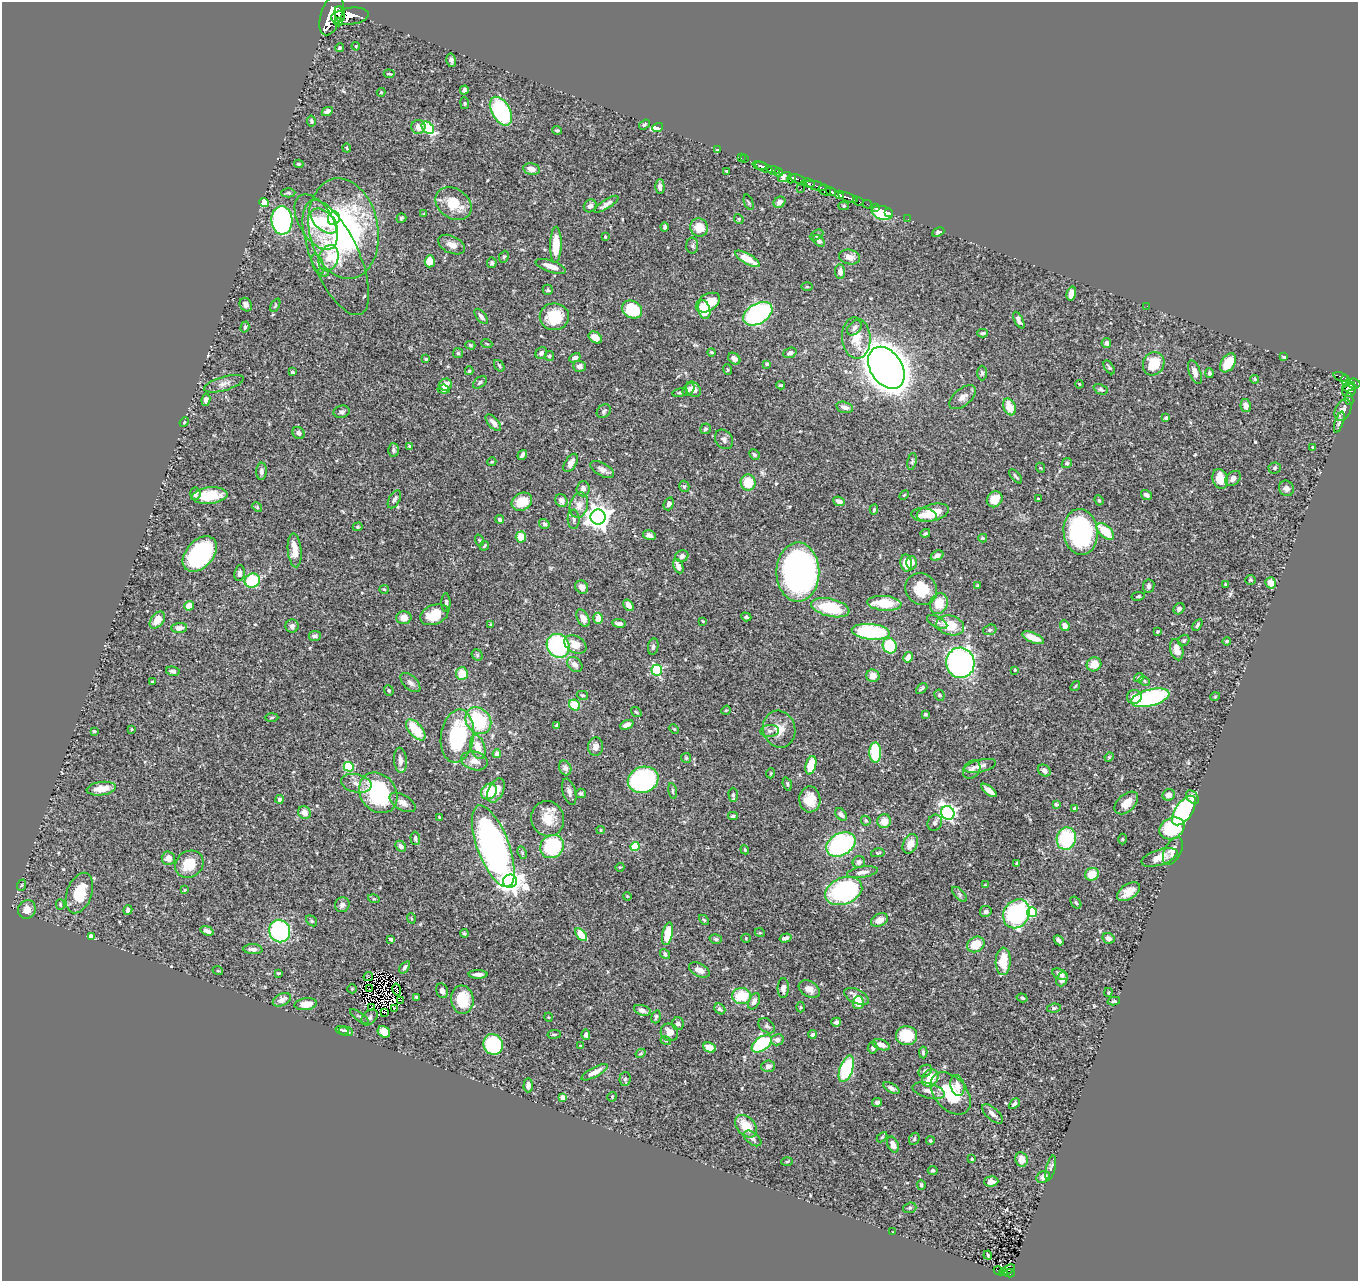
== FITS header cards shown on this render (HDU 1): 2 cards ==
NAXIS1  =                 1356
NAXIS2  =                 1279

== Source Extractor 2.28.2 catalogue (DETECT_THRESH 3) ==
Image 1356 x 1279 px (HDU 1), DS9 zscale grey, 1 PNG px = 1 image px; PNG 1360 x 1283 px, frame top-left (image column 1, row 1279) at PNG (2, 2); each listed source drawn as its Kron ellipse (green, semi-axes under 4 px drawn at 4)
Background 0.5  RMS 0.02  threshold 0.0611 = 3 sigma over >= 5 px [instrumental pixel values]
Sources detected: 530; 6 with non-positive FLUX_AUTO (blend fragments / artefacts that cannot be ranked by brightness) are neither listed nor drawn; of the other 524, the 500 brightest by FLUX_AUTO listed and drawn (24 fainter detections omitted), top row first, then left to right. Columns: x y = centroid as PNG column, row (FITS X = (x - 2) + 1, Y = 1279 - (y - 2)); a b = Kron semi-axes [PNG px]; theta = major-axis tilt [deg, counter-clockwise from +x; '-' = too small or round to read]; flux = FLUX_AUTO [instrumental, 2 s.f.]
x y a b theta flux
340 14 8 5 -82 1500
331 15 21 10 71 5400
350 16 19 8 7 2400
339 22 4 4 - 280
356 46 4 3 - 1.2
340 48 4 4 - 2.1
451 60 7 4 -80 4.4
389 74 5 3 - 1.6
464 90 4 4 - 3.6
381 92 4 4 - 1.3
465 103 6 3 -82 1.3
327 111 6 4 28 5.6
501 111 16 9 -60 150
311 121 6 4 -79 2.4
644 124 6 4 35 2
418 127 7 7 - 11
658 127 6 3 17 62
428 128 7 5 -42 87
557 130 5 3 - 2.1
347 148 4 3 - 1.3
718 149 4 3 - 8.4
741 158 2 2 - 12
745 159 2 2 - 5.5
299 164 5 3 - 1.8
760 165 7 3 -18 220
764 167 9 4 -23 610
532 169 8 5 -11 9.8
773 170 6 3 -8 480
727 171 4 3 - 1.5
779 172 4 3 - 180
785 177 7 4 28 290
791 179 5 4 - 170
798 179 8 3 -17 190
808 183 6 4 -14 360
816 186 11 4 -15 220
660 187 7 4 -89 5
801 188 2 2 - 9.2
825 190 6 5 - 940
831 191 5 3 - 320
288 193 7 4 1 2.3
839 195 4 3 - 350
848 198 10 3 -18 590
858 201 6 3 -26 100
749 202 8 2 -69 1.1
779 202 6 5 - 7.1
264 203 5 4 - 45
453 204 19 14 -34 36
606 204 14 4 33 6.6
867 204 4 2 - 37
590 206 7 6 - 6.3
844 206 5 4 - 1.8
875 207 3 2 - 7.1
889 212 3 2 - 6.5
882 213 11 6 -12 110
424 214 4 3 - 1.3
334 218 7 6 - 38
401 218 5 4 - 2.2
739 219 5 4 - 1.5
908 219 2 2 - 3.5
282 220 14 10 -85 300
324 221 16 9 -41 25
316 222 31 16 -59 62
665 227 4 3 - 2.7
699 227 9 8 - 23
343 229 51 34 -79 320
938 232 6 3 24 2.8
816 235 7 4 29 2.3
605 237 4 3 - 1.6
819 241 7 4 -44 3.8
451 245 14 8 -25 10
556 245 18 5 89 32
692 246 8 6 -89 3.3
504 257 6 4 66 2.2
850 257 10 7 -13 10
329 258 13 9 71 17
336 258 62 23 -66 82
747 259 14 5 -29 28
430 261 6 5 - 18
492 263 5 5 - 2.1
318 264 10 5 -68 4.7
551 266 16 5 -19 11
323 272 5 3 - 1.2
840 272 7 5 -85 7.8
807 287 5 3 - 1.4
548 290 5 5 - 2.1
1071 294 7 4 75 12
708 303 13 8 31 37
246 305 7 5 -58 5.6
275 305 7 4 64 1.6
1147 306 2 2 - 2.1
632 309 10 8 -30 56
704 310 9 6 -74 44
758 314 16 10 30 210
481 316 9 4 -52 4.7
554 317 14 13 - 45
1019 320 9 4 -62 4.8
245 327 5 4 - 1.8
854 328 9 6 49 6.4
983 333 5 4 - 2.7
595 338 7 5 -37 11
856 338 21 14 -85 28
1106 343 5 5 - 4.3
487 344 5 3 - 1.3
470 345 5 4 - 1.7
712 352 4 4 - 1.8
458 353 5 5 - 1.9
541 353 6 5 - 4.3
790 353 7 5 20 4
549 356 5 4 - 1.6
1284 357 3 3 - 2
575 358 6 4 28 3.9
426 359 3 2 - 1.4
734 359 7 5 -38 6.9
1228 363 10 6 55 32
767 364 3 3 - 3.3
1154 364 12 10 62 38
499 366 6 3 -54 2.1
579 366 6 5 - 5.7
1109 367 7 4 -56 2.2
886 368 23 16 -56 2700
727 369 5 3 - 1.4
469 371 4 4 - 2
292 372 3 3 - 1.8
1195 372 12 5 -69 9.3
982 373 7 4 90 2.6
1209 373 5 4 - 2.6
1341 377 8 3 -22 84
1255 379 4 3 - 1.8
1345 380 5 3 - 68
480 382 8 5 39 3.2
224 384 20 7 16 8.2
1079 384 4 3 - 1.2
1354 384 6 5 - 320
445 385 6 6 - 11
781 385 4 3 - 1.9
1349 387 7 3 23 220
444 389 6 4 -6 4.8
693 389 8 6 -49 10
1101 389 7 4 -24 2.9
688 390 7 5 49 4.5
1349 391 7 6 - 240
680 393 7 3 9 1.7
962 397 16 8 39 8.3
1349 399 6 3 -82 29
206 400 6 4 82 6.2
1246 406 6 5 - 7.6
845 407 8 5 -13 6.4
1009 407 9 6 -67 21
1343 410 12 7 64 8.6
604 411 8 6 42 3.3
342 412 8 6 11 4.3
1166 418 3 3 - 2
184 422 5 4 - 1.4
1339 422 11 4 72 3.9
493 423 10 5 -48 7.2
705 429 5 5 - 3
298 433 6 5 - 3.8
724 439 10 8 -53 5.3
409 446 4 4 - 1.5
1313 447 3 3 - 1.3
393 450 6 5 - 3
754 454 6 4 -46 2.6
522 455 5 3 - 3.5
912 461 8 4 79 2.4
492 462 4 3 - 1.3
571 463 10 5 59 6
1067 463 5 5 - 3
1041 468 5 3 - 1.2
1275 468 6 5 - 2.6
602 469 13 6 -29 6.6
261 471 8 5 87 5
1016 476 8 3 -50 2.5
1233 478 9 6 43 6.3
1220 479 10 7 -71 22
748 482 8 7 - 37
684 486 6 5 - 2.7
1286 488 8 7 - 6.4
583 489 7 6 - 4.9
195 494 6 5 - 4.2
210 495 18 8 5 38
904 495 6 3 45 1.3
1146 495 6 4 -35 5.4
394 499 10 5 60 4.1
995 499 8 7 - 17
1038 499 4 3 - 1.4
561 500 7 6 - 5.5
1099 500 5 4 - 2.1
839 501 6 4 -23 6.5
522 502 11 8 29 27
669 504 6 5 - 4.8
579 505 13 9 74 10
257 507 5 4 - 1.8
874 509 5 3 - 2.1
933 513 16 8 14 34
924 515 13 7 -7 10
598 517 7 7 - 1200
500 519 4 4 - 3.3
574 519 9 6 -88 4.4
544 524 5 4 - 4.4
358 527 5 4 - 1.7
1105 531 11 6 -43 36
1081 532 23 17 -83 210
925 533 5 3 - 1.7
649 535 6 4 -14 5.2
521 537 5 5 - 18
983 538 4 3 - 1.5
479 540 6 3 -70 1.5
484 546 5 3 - 1.6
295 550 17 7 -85 20
200 554 20 13 48 220
682 556 6 5 - 5.7
937 556 7 4 27 5.8
906 563 8 6 -79 20
912 563 6 5 - 8.7
678 566 7 4 -66 9.4
798 572 30 21 -90 530
239 573 8 5 82 5.5
1250 580 5 4 - 1.8
252 581 8 7 - 78
1271 583 6 5 - 12
1226 584 3 2 - 1.1
977 586 3 3 - 1.7
1149 586 7 5 81 4.2
582 587 7 6 - 7.9
384 589 5 4 - 1.6
921 589 16 15 - 35
1138 596 6 4 11 2
446 603 9 4 -89 3.8
884 603 17 7 -4 42
939 604 10 8 68 26
628 605 6 4 -54 10
189 606 5 4 - 15
830 608 19 8 -13 62
1179 609 6 5 - 4.2
434 615 15 9 21 38
746 617 5 4 - 3
404 618 8 6 1 10
583 618 9 5 -62 11
598 618 5 5 - 11
157 620 9 6 53 17
703 621 3 3 - 1.1
937 622 11 5 -26 4.3
619 623 7 3 -7 4
491 624 4 3 - 1.3
950 625 14 9 -14 34
1197 625 6 4 59 2.4
292 626 6 6 - 4.6
1065 626 5 4 - 8.4
179 628 8 5 4 6
990 630 7 5 20 2.5
871 632 19 7 -6 150
1157 632 3 3 - 1.5
315 636 6 5 - 3.4
1033 638 11 5 -23 14
1184 640 6 5 - 2.2
1227 641 4 4 - 2.7
575 645 12 8 -30 16
558 646 12 11 - 150
890 646 8 7 - 64
653 647 8 5 81 3.4
1177 650 11 6 -75 13
477 655 6 5 - 2.2
908 657 5 4 - 10
960 663 15 14 - 390
1094 664 7 7 - 16
575 665 9 6 -45 6.5
657 670 5 5 - 140
1015 670 4 3 - 1.4
173 671 7 4 -11 3.9
462 674 6 6 - 22
873 676 7 6 - 8.3
1139 677 5 4 - 2
1144 681 6 4 -26 1.8
152 682 3 3 - 1.8
410 683 12 6 -43 5.7
1075 686 5 3 - 1.3
922 688 6 4 43 2.4
389 691 5 4 - 2.6
582 695 6 4 -15 2
939 695 6 5 - 2.5
1134 697 7 7 - 13
1215 697 5 3 - 1.1
1150 698 19 8 14 220
575 705 6 5 - 37
726 710 5 4 - 1.5
636 712 5 3 - 1.8
925 714 4 3 - 2.2
272 717 7 3 2 1.6
478 721 14 12 -50 84
627 725 7 4 23 7.9
557 726 4 3 - 2.7
132 729 4 3 - 1.4
674 729 5 3 - 1.2
779 729 19 16 -75 20
416 730 13 6 -49 42
94 731 3 3 - 1.6
770 731 9 6 6 4.5
457 736 27 16 82 120
478 747 12 7 -74 19
595 747 9 7 87 7.2
875 752 10 6 -89 93
497 754 4 4 - 9.8
1109 757 4 4 - 1.4
686 758 5 5 - 1.8
400 760 12 6 -85 7.3
474 761 13 9 -15 12
811 765 9 5 75 34
980 766 16 6 14 8
349 767 5 4 - 79
565 768 7 6 - 5.5
972 770 10 7 49 6
1044 771 7 5 -34 5.6
771 773 5 3 - 1.4
643 780 15 13 20 270
356 783 15 9 -12 11
787 784 7 4 -71 2.1
101 789 14 6 8 18
989 790 9 4 -39 9.7
496 791 13 7 64 17
672 791 8 3 -80 1.8
489 792 8 7 - 42
569 792 13 6 -75 6.5
378 793 22 17 -53 130
581 793 5 4 - 2.7
733 795 7 4 -89 2.8
1169 795 6 6 - 6
1192 797 7 5 -49 6.6
279 799 4 4 - 6.3
810 799 13 10 -88 20
403 802 14 7 -30 8.8
1126 803 14 8 43 15
1056 804 4 3 - 2
1075 808 4 3 - 8.2
1184 810 17 8 56 220
304 812 7 6 - 12
948 813 7 6 - 340
841 814 7 4 -51 4.5
733 816 5 3 - 2.6
440 817 3 2 - 1.3
548 819 18 16 -74 27
866 821 5 4 - 2.5
884 821 7 6 - 15
935 823 8 6 68 4.2
1172 828 13 10 28 83
601 830 4 4 - 1.5
415 838 6 4 -87 3.2
1066 839 11 9 76 87
1123 839 5 3 - 1.4
841 844 15 11 28 190
910 844 10 7 66 12
401 846 6 4 -46 4.4
493 846 43 16 -69 630
552 846 12 11 - 93
635 846 4 4 - 53
745 850 4 3 - 1.4
1173 851 15 8 64 12
522 853 6 4 -64 2
878 853 7 4 10 1.9
1159 857 19 7 18 16
168 858 6 6 - 11
859 862 6 6 - 4.2
1017 863 4 2 - 1.5
189 864 15 13 36 30
620 867 4 3 - 1.2
862 872 15 5 9 6.9
1092 874 7 6 - 20
510 881 7 6 - 860
22 885 6 3 69 1.3
985 885 3 3 - 1.2
184 890 4 4 - 1.3
844 891 19 13 21 240
1128 892 13 7 33 14
79 893 21 12 70 41
959 894 9 4 -46 3.2
627 896 4 3 - 1.1
374 899 6 3 -17 1.6
1076 902 7 4 -52 2.5
60 904 5 4 - 1.6
342 905 7 7 - 5
27 909 10 8 60 11
128 910 5 4 - 3.9
986 911 6 5 - 3.7
1032 912 5 5 - 69
1016 914 15 12 60 160
411 918 5 3 - 1.2
704 920 6 3 -44 1.7
879 920 9 6 26 12
312 921 6 4 -40 2.2
207 931 7 4 -18 5.8
280 931 11 10 - 160
464 933 4 4 - 1.8
760 933 5 3 - 1.2
668 934 11 5 78 32
581 935 7 4 -48 26
91 936 4 4 - 5.5
746 938 4 4 - 1.4
786 938 6 3 17 4.2
1108 938 6 5 - 5.1
391 939 4 3 - 2.8
716 939 6 4 -15 2.3
1059 940 5 3 - 4
976 944 9 7 32 28
253 949 9 5 -3 5.3
665 954 5 4 - 3
1003 961 14 7 88 30
405 967 7 4 53 3.7
699 970 11 6 -26 8.4
218 971 5 3 - 1.3
279 973 4 3 - 1.3
478 974 9 4 0 5.2
1060 974 8 5 -25 6.2
368 977 5 2 - 1.7
1062 979 7 5 67 8.2
783 988 10 5 88 5.6
352 989 5 4 - 1.6
369 989 4 2 - 1.4
397 989 6 2 -76 1.5
809 989 11 7 -30 8.7
442 991 7 6 - 5.7
1108 992 4 3 - 1.5
741 996 9 8 - 38
856 996 13 7 -26 12
416 997 4 3 - 1.8
1022 998 5 4 - 2.3
282 1000 9 6 27 7.1
401 1000 2 2 - 1.3
462 1000 14 11 -84 43
754 1001 9 5 64 5.4
1114 1001 6 4 12 2
858 1003 6 5 - 13
306 1004 11 6 7 15
800 1007 5 3 - 1.4
371 1008 3 2 - 1.4
394 1008 3 3 - 2.1
1054 1008 7 4 8 2.3
720 1009 6 4 -40 2.8
642 1010 8 5 -20 6.4
384 1013 3 2 - 1.4
359 1017 11 4 -37 2.6
370 1017 9 6 42 2.9
548 1017 4 3 - 1.1
656 1017 6 4 73 3.1
836 1022 5 4 - 3.4
678 1024 6 6 - 5.1
767 1026 9 6 -41 3.7
342 1030 7 3 -14 1.9
346 1031 7 4 -13 2.9
384 1032 6 5 - 19
669 1032 9 8 - 12
554 1034 7 3 8 1.9
812 1034 4 3 - 3.2
586 1035 5 4 - 4
907 1036 10 9 - 56
777 1040 6 5 - 5.9
666 1041 5 3 - 1.4
493 1044 10 9 - 99
762 1044 11 6 37 130
881 1045 9 5 -22 8.5
580 1046 4 3 - 1.1
709 1048 6 4 -25 21
873 1048 6 5 - 3.3
923 1052 6 4 -86 2.4
641 1053 5 3 - 1.5
768 1066 7 6 - 6.8
846 1069 14 6 70 91
925 1071 7 5 39 4.2
594 1072 14 5 28 13
930 1078 9 7 52 27
625 1079 7 5 85 3
528 1085 7 4 88 5.9
957 1085 10 7 -76 9.7
891 1088 9 4 -29 4.7
929 1091 16 7 -15 10
951 1093 24 16 -48 57
563 1097 4 4 - 12
612 1097 5 4 - 1.5
877 1102 5 4 - 4.3
1014 1104 6 4 45 3.3
992 1114 13 6 -43 6.3
746 1126 13 9 -47 25
882 1137 6 3 44 1.4
752 1138 10 5 -38 5.3
914 1139 6 5 - 2.6
930 1141 4 4 - 1.8
893 1145 8 5 -66 8.9
972 1159 3 3 - 1.3
1021 1159 7 6 - 8.2
787 1162 5 3 - 1.5
1051 1168 13 4 77 3.2
933 1170 5 4 - 2.9
1043 1177 7 5 27 6.8
991 1181 7 5 3 6.9
921 1185 5 3 - 2.6
910 1208 7 5 20 2.4
892 1232 3 2 - 1.3
988 1255 4 2 - 1.5
1008 1270 8 2 30 25
999 1271 5 2 - 9.8
1003 1272 4 3 - 28
1010 1273 5 3 - 43
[24 fainter detections neither listed nor drawn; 6 non-positive-flux detections neither listed nor drawn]